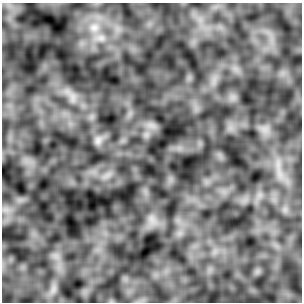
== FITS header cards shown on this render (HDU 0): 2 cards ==
NAXIS1  =                  300 / Width of image
NAXIS2  =                  300 / Height of image

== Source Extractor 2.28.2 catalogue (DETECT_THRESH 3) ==
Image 300 x 300 px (HDU 0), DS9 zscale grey, 1 PNG px = 1 image px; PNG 304 x 304 px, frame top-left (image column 1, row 300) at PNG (2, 3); no overlay
Background 96.6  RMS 0.04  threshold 0.12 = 3 sigma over >= 5 px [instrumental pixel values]
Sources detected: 5; all 5 listed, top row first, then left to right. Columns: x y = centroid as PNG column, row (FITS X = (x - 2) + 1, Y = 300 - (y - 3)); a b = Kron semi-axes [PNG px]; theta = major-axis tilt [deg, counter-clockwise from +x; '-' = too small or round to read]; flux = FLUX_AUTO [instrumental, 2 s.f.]
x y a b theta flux
94 27 14 13 - 39
73 97 15 9 -77 22
151 125 12 7 -7 18
98 140 15 11 76 20
152 219 8 4 -71 10